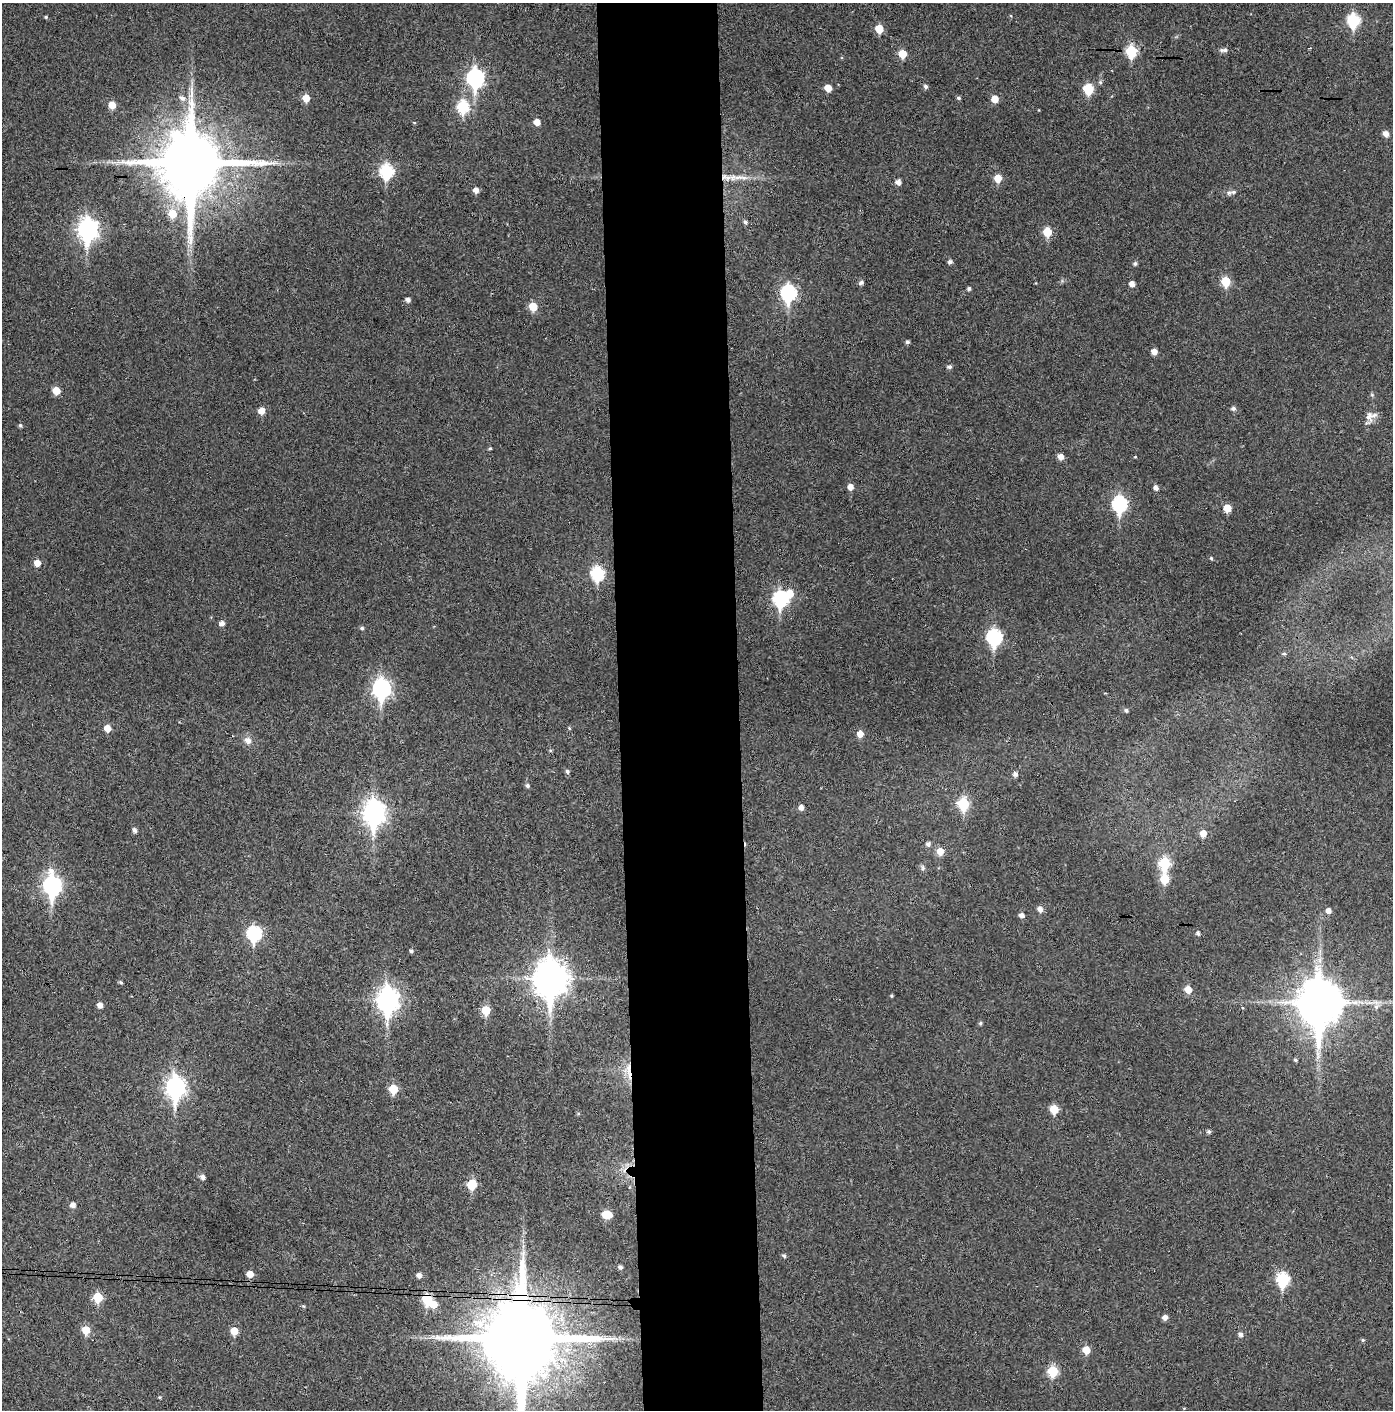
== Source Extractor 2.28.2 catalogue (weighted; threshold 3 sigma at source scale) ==
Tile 5 of 3 x 3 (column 2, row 2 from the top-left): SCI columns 1466-2856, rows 1413-2820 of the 4319 x 4236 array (HDU 1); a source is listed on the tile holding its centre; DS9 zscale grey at full resolution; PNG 1395 x 1412 px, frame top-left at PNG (2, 3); no overlay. Shown black and unused: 9% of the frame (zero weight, under 3 of 4 exposures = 6% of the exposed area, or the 3 px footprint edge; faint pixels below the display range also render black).
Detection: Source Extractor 2.28.2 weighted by HDU 2 'WHT'; one run over the whole footprint, this tile lists its part. Background 0.0357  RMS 0.0051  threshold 0.023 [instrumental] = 3 sigma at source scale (4.5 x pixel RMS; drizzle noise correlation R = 1.50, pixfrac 1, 0.05/0.05 arcsec/px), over >= 5 px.
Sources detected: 130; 2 inside a brighter object's white glare — not listed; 1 inside a brighter listed object's ellipse — not listed separately; the other 127 listed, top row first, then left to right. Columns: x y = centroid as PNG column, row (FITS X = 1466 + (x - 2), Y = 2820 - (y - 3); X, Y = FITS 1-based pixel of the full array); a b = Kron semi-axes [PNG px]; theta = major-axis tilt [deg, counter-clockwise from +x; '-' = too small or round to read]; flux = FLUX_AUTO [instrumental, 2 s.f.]
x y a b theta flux
46 17 4 4 - 0.61
1353 20 7 7 - 41
879 29 6 6 - 9.8
1224 50 11 5 4 1.7
1131 51 7 6 - 31
902 54 6 5 - 11
475 78 9 7 -87 140
926 86 5 5 - 1.3
828 88 5 5 - 6.3
191 89 7 5 65 1.7
1088 89 7 7 - 18
182 98 7 6 - 2
306 98 6 5 - 6.8
959 98 5 4 - 0.93
995 99 6 5 - 6.5
112 105 6 5 - 7.1
463 107 7 6 - 38
537 122 5 5 - 4.9
414 123 5 3 - 0.43
1386 134 6 5 - 3
191 163 20 18 87 4900
386 171 8 7 - 54
737 177 37 6 -1 7.6
998 178 6 6 - 7.5
898 182 5 5 - 2.6
476 190 5 5 - 2.8
1233 192 10 6 9 1.6
172 214 8 7 - 8.5
745 222 5 4 - 1.3
88 230 10 8 -90 240
1047 232 6 6 - 13
950 262 5 4 - 1.5
1135 263 5 4 - 1.1
1226 281 6 6 - 17
861 283 7 5 35 1.3
1132 284 5 5 - 2.9
969 288 4 4 - 1.1
788 293 9 7 -88 85
408 300 5 4 - 1.9
533 307 6 6 - 11
907 342 5 4 - 1
1154 352 5 5 - 3.4
949 367 6 5 - 1.3
56 391 6 5 - 7.4
1233 408 6 5 - 1.3
261 411 6 6 - 4.6
1369 416 24 10 80 5.1
20 425 5 4 - 0.87
490 448 4 4 - 0.61
1061 457 6 5 - 3.2
1135 457 4 3 - 0.36
850 487 5 5 - 3.4
1156 488 6 5 - 1.9
1119 504 9 7 -88 73
1227 508 5 5 - 8.7
1211 558 5 4 - 0.68
37 563 6 5 - 4.7
597 574 8 7 - 49
780 599 8 7 - 74
222 623 6 5 - 2.2
362 628 5 5 - 0.91
994 637 8 7 - 81
1284 654 5 5 - 0.84
381 689 10 8 -89 140
1126 710 5 5 - 1.1
107 728 6 6 - 4.9
569 728 5 3 - 0.51
860 734 6 5 - 4.9
248 740 11 10 - 3
550 750 5 3 - 0.5
567 771 6 5 - 1
1015 774 5 5 - 1.9
527 785 6 5 - 1.1
963 804 7 6 - 32
801 807 6 5 - 2.4
374 813 11 8 -89 320
134 830 5 4 - 1.7
1203 833 6 6 - 5.3
928 844 5 5 - 1.6
940 851 6 6 - 6.4
1164 864 7 6 - 33
923 868 8 5 -84 1.2
1164 879 7 6 - 14
52 886 11 8 -86 160
1040 909 6 5 - 2.7
1328 911 6 5 - 2.4
1022 915 5 4 - 2.2
254 933 8 7 - 65
1198 933 5 5 - 1.2
411 951 5 4 - 0.9
551 979 13 10 -87 950
121 982 5 4 - 0.8
1188 990 6 6 - 5.7
891 996 4 4 - 0.53
388 1000 11 8 -88 290
1319 1002 15 12 -88 2100
100 1005 5 5 - 2.8
1376 1007 8 6 89 2
1243 1008 4 3 - 0.4
486 1010 6 6 - 14
980 1023 5 4 - 0.71
1296 1060 5 4 - 0.75
629 1068 18 9 61 6.3
175 1088 10 8 -88 210
393 1089 6 6 - 13
1054 1109 6 6 - 11
1209 1132 4 4 - 1.1
202 1177 6 5 - 1.9
472 1185 8 6 66 15
73 1205 5 5 - 2.5
607 1215 7 5 -3 12
784 1256 5 4 - 1
620 1267 4 4 - 1.2
250 1274 6 5 - 4.6
419 1275 5 5 - 2.3
1283 1279 7 7 - 46
98 1297 7 6 - 15
427 1299 7 6 - 23
1165 1317 5 5 - 2.3
86 1330 6 6 - 10
234 1331 6 6 - 7.1
1241 1334 6 5 - 1.8
522 1338 24 21 -88 7600
1363 1340 5 4 - 0.7
1086 1350 6 6 - 7.8
1053 1371 6 6 - 26
159 1397 4 4 - 0.51
Overlapping masked pixels (flux is a lower limit): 4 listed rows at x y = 191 163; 629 1068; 427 1299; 522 1338
Isophote crosses this tile's border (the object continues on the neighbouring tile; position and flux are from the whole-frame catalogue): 1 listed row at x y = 522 1338